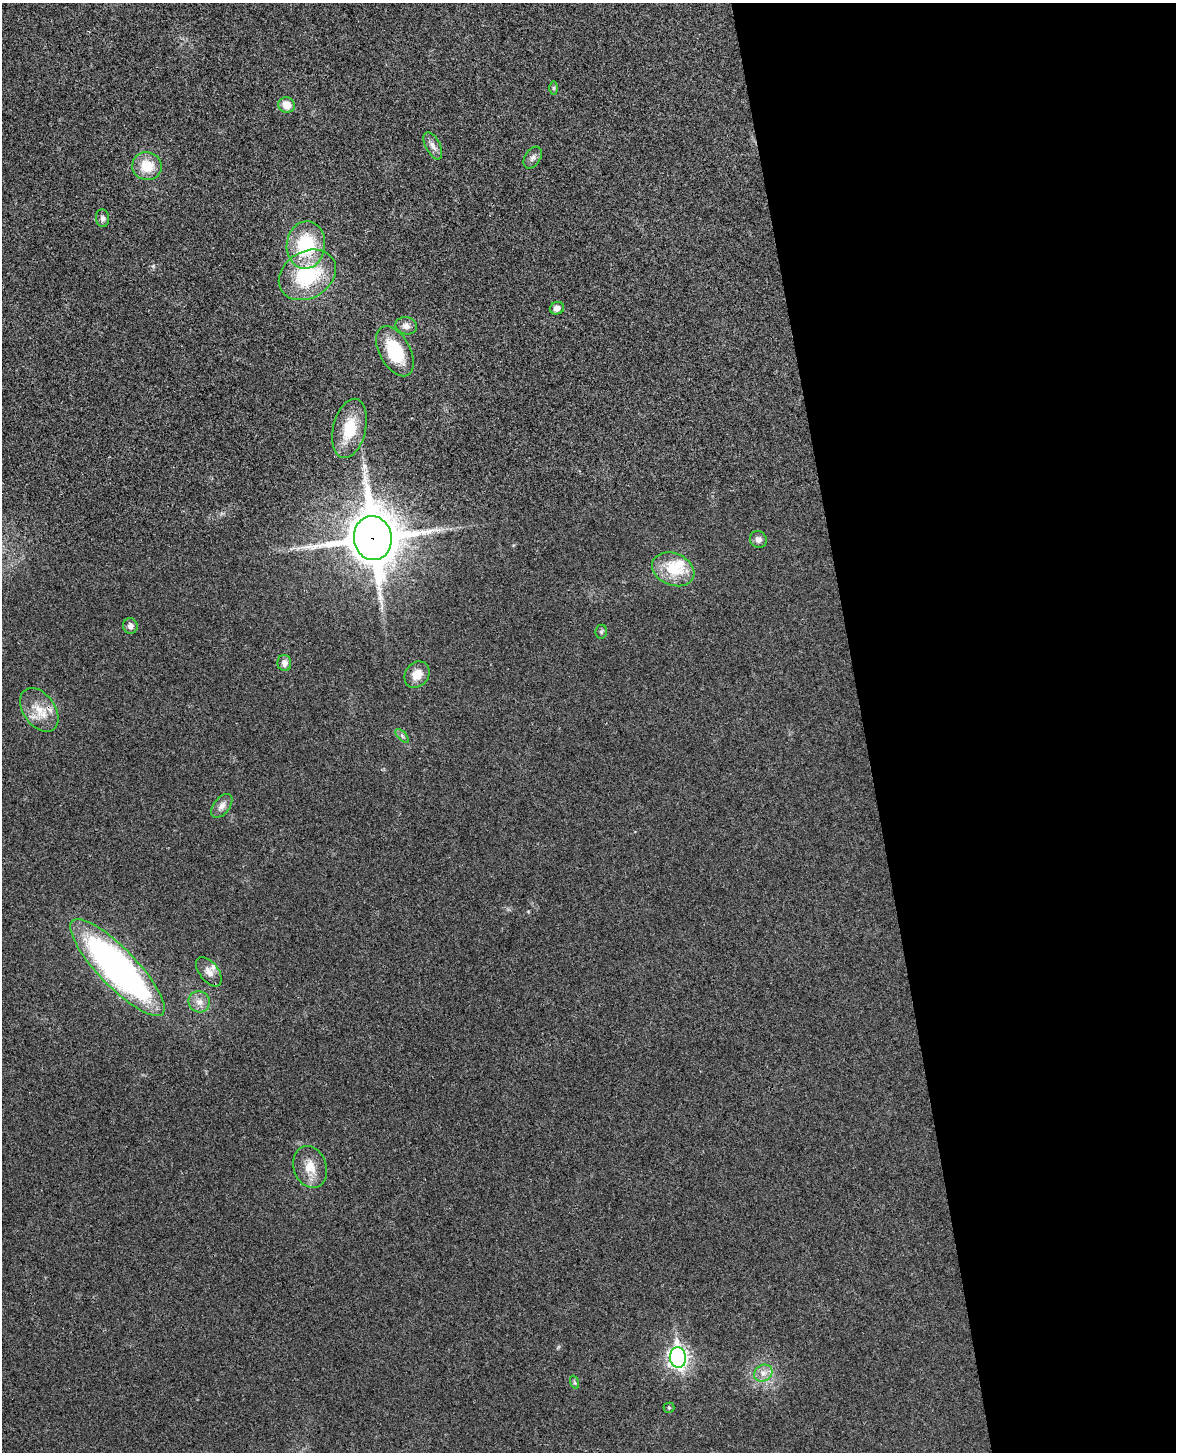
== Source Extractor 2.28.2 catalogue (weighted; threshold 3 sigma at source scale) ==
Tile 8 of 4 x 3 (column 4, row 2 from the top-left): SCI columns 3579-4752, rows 1594-3043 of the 4811 x 4744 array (HDU 1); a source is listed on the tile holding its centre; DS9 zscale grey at full resolution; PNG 1178 x 1454 px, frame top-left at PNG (2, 3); each listed source drawn as its Kron ellipse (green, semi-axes under 4 px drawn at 4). Shown black and unused: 27% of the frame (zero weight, under 3 of 4 exposures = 6% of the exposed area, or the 3 px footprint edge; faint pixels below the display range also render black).
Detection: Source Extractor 2.28.2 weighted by HDU 2 'WHT'; one run over the whole footprint, this tile lists its part. Background 0.0202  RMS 0.0063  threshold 0.0282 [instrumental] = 3 sigma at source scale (4.5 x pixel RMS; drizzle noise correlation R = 1.50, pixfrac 1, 0.05/0.05 arcsec/px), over >= 5 px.
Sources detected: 32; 2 inside a brighter listed object's ellipse — not listed separately; the other 30 listed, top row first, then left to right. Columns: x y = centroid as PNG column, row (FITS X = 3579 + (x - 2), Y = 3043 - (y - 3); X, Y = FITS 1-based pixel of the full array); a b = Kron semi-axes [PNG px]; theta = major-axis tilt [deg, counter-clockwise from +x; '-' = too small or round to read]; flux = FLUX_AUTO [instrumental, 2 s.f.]
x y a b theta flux
553 88 7 4 90 1
287 105 8 7 - 8.4
433 146 15 7 -64 3.5
533 158 12 7 58 2.6
147 166 15 14 - 15
102 218 9 6 -84 2
306 245 24 19 84 40
307 275 30 23 31 48
557 308 7 6 - 2.9
406 326 11 8 -13 3.4
395 351 27 15 -61 30
349 428 30 16 77 21
373 538 22 19 -81 2700
758 539 9 8 - 3
673 569 22 16 -21 22
130 626 8 7 - 3.1
601 632 7 6 - 1.2
284 663 8 7 - 3.6
417 675 14 11 51 7.5
39 710 24 16 -55 14
402 736 8 3 -45 1.1
222 806 14 8 51 3.8
117 968 65 19 -46 260
209 972 17 9 -53 5
199 1002 11 10 - 4.8
310 1167 21 16 -71 11
678 1357 10 8 -84 250
763 1373 9 8 - 4
574 1382 7 4 -71 0.94
669 1408 5 5 - 0.75
Overlapping masked pixels (flux is a lower limit): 2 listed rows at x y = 373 538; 39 710